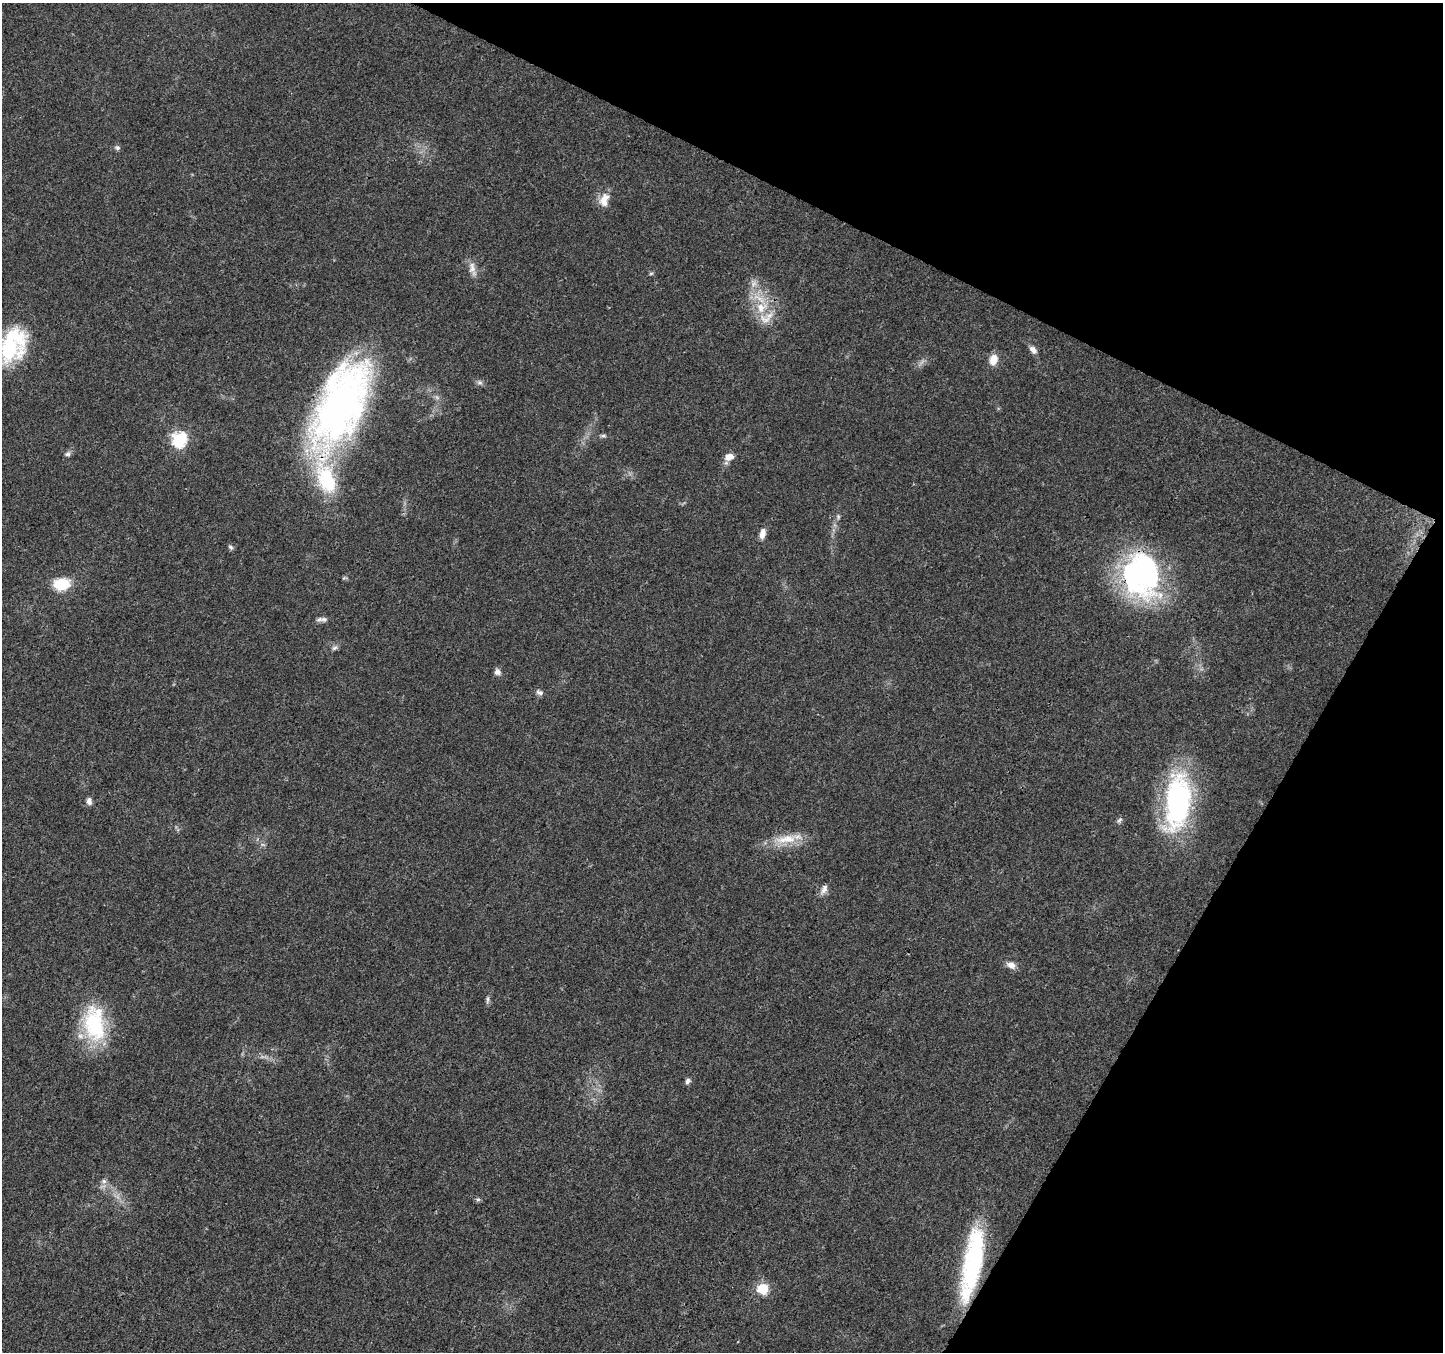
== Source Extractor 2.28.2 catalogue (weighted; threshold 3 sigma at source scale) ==
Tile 8 of 4 x 4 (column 4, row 2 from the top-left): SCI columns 4332-5772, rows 2969-4318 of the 5773 x 5868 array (HDU 1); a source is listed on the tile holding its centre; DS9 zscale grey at full resolution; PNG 1445 x 1354 px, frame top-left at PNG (2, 3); no overlay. Shown black and unused: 25% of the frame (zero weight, under 3 of 4 exposures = <1% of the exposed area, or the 3 px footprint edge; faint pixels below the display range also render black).
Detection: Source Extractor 2.28.2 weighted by HDU 2 'WHT'; one run over the whole footprint, this tile lists its part. Background 0.0174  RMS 0.0028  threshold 0.0127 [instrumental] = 3 sigma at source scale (4.5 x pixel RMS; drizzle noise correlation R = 1.50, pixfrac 1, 0.0396/0.0396 arcsec/px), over >= 5 px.
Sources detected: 40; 1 too faint to see at this stretch — not listed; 3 inside a brighter listed object's ellipse — not listed separately; the other 36 listed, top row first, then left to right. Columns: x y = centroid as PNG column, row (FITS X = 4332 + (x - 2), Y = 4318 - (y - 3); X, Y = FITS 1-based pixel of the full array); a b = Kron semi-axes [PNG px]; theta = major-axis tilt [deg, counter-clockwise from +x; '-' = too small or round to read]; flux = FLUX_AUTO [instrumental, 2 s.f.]
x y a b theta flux
117 148 7 6 - 0.72
604 199 20 12 71 3.5
472 269 22 8 -76 2.4
651 273 6 5 - 0.43
761 307 21 15 34 7.5
12 346 39 26 64 25
1033 350 11 7 -48 1.4
993 360 11 8 76 3.6
480 382 7 7 - 0.83
341 405 107 48 65 120
603 436 8 5 -4 0.63
179 439 7 7 - 47
68 454 8 6 32 0.82
729 457 10 7 19 2.7
838 517 7 5 -71 0.54
762 534 12 7 79 2.1
231 547 8 5 -41 0.59
1141 574 49 41 -77 70
61 584 19 13 5 8.1
324 619 10 7 -10 1.1
335 648 9 6 30 0.8
498 672 8 7 - 1.2
539 692 10 7 -19 0.97
89 801 8 6 -87 1.3
1177 801 59 26 83 58
1120 820 8 5 41 0.7
786 839 35 12 8 7.1
824 889 14 7 66 1.6
1011 965 12 8 -24 1.9
487 999 11 4 87 0.74
94 1024 46 26 -84 24
688 1081 8 6 59 0.94
104 1181 8 6 -4 0.91
478 1199 6 5 - 0.54
973 1261 76 20 80 38
762 1289 6 6 - 16
Overlapping masked pixels (flux is a lower limit): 3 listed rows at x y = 341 405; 1141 574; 973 1261
Isophote crosses this tile's border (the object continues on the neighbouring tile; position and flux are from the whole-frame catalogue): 1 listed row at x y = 12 346